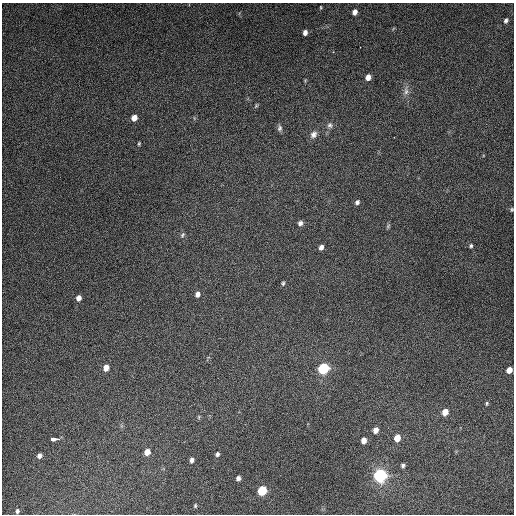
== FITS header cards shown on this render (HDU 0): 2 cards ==
NAXIS1  =                  512
NAXIS2  =                  512

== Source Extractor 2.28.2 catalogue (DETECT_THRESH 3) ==
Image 512 x 512 px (HDU 0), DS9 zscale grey, 1 PNG px = 1 image px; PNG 516 x 516 px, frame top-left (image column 1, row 512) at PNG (2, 3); no overlay
Background 4930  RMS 310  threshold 934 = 3 sigma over >= 5 px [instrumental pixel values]
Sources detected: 44; all 44 listed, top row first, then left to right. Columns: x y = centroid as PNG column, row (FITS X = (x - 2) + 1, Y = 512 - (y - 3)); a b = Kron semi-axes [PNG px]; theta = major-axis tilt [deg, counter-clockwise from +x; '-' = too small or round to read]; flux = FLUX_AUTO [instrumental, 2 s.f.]
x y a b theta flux
321 7 4 3 - 2.1e+04
355 12 5 4 - 1.0e+05
506 20 6 5 - 5.1e+04
305 32 5 4 - 8.2e+04
333 52 3 3 - 2.0e+04
368 77 5 5 - 1.3e+05
406 91 14 6 -88 1.1e+05
256 106 6 5 - 2.6e+04
134 118 6 5 - 1.6e+05
330 125 8 8 - 7.0e+04
280 128 9 6 88 5.8e+04
313 134 10 8 53 1.1e+05
139 144 5 3 - 2.4e+04
357 202 6 4 49 5.5e+04
512 209 5 4 - 2.7e+04
300 223 6 6 - 6.2e+04
388 226 7 4 47 3.2e+04
182 235 8 4 60 3.7e+04
471 246 6 5 - 3.6e+04
321 247 5 4 - 8.0e+04
283 283 5 4 - 3.3e+04
197 294 6 5 - 8.5e+04
79 298 5 5 - 1.1e+05
106 368 6 5 - 1.6e+05
323 369 8 7 - 1.1e+06
509 370 5 5 - 1.6e+05
487 403 5 4 - 2.9e+04
445 412 7 6 - 2.0e+05
199 417 6 4 89 2.7e+04
376 430 6 5 - 1.3e+05
397 438 6 5 - 2.3e+05
53 439 4 3 - 9.1e+04
57 439 5 3 - 8.2e+04
364 440 6 5 - 1.3e+05
147 452 6 5 - 1.8e+05
217 454 5 5 - 5.1e+04
39 456 6 5 - 7.5e+04
192 460 6 4 79 6.9e+04
403 465 5 5 - 4.5e+04
380 476 10 9 - 1.6e+06
238 478 5 4 - 6.6e+04
262 491 7 6 - 6.9e+05
195 506 5 4 - 2.8e+04
17 511 5 4 - 4.2e+04
At the frame edge (FLAGS 8, measured only in part): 1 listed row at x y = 512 209